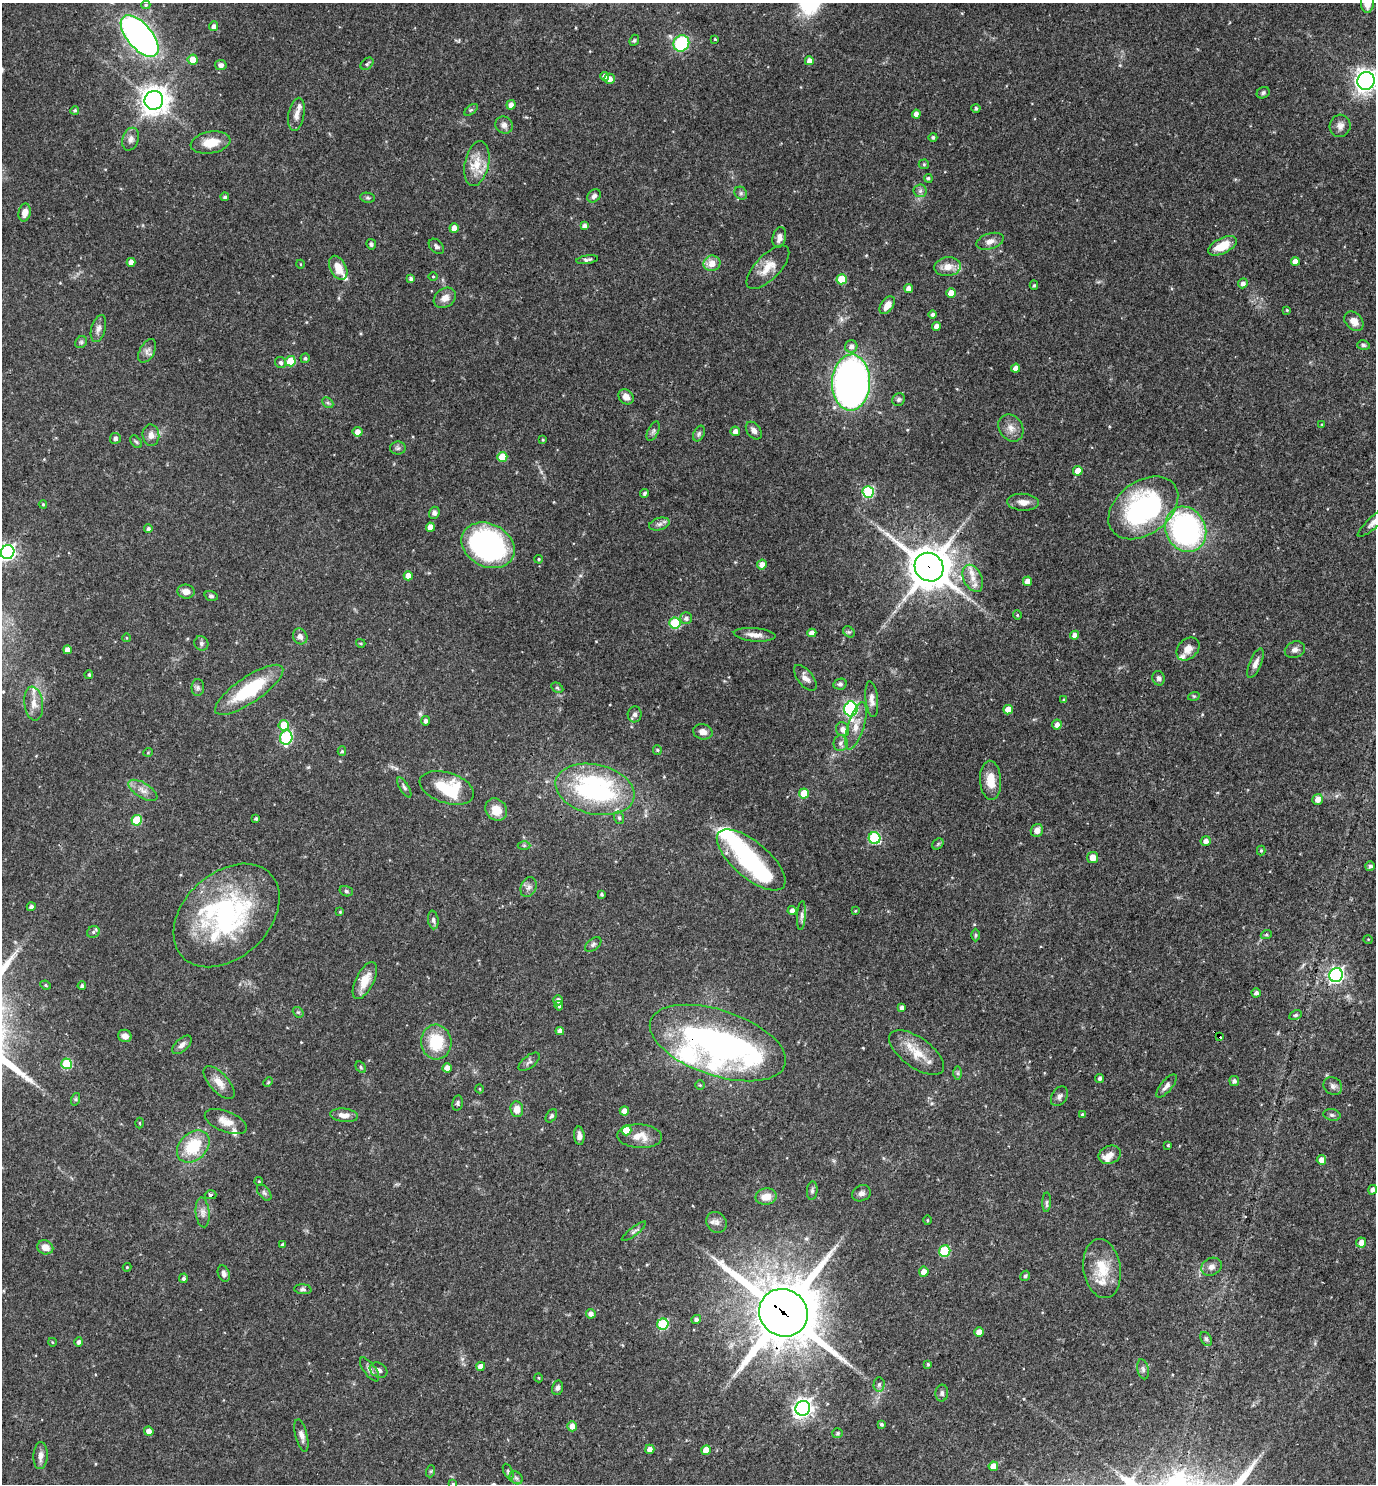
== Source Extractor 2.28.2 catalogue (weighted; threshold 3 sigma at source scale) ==
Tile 6 of 4 x 4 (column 2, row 2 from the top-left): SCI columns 1523-2896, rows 2967-4448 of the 5935 x 5931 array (HDU 1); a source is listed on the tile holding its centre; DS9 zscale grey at full resolution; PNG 1378 x 1486 px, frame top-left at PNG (2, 3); each listed source drawn as its Kron ellipse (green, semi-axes under 4 px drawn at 4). Shown black and unused: <1% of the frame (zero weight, under 3 of 4 exposures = <1% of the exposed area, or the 3 px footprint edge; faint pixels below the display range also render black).
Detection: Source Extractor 2.28.2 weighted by HDU 2 'WHT'; one run over the whole footprint, this tile lists its part. Background 0.055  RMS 0.0032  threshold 0.0145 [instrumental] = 3 sigma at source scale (4.5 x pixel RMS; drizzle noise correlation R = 1.50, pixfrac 1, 0.05/0.05 arcsec/px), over >= 5 px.
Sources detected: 304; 2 inside a brighter object's white glare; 1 cosmic-ray / hot-pixel residue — neither listed nor drawn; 11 inside a brighter listed object's ellipse — not listed separately; the other 290 listed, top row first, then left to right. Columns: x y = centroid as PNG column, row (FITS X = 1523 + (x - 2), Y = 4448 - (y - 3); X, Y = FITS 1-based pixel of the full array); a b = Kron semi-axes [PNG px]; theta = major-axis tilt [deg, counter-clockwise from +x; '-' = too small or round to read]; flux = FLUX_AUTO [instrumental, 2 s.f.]
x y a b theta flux
1367 3 10 6 -89 4.1
146 5 4 4 - 0.46
214 26 5 4 - 1.1
140 36 25 12 -49 130
715 39 3 2 - 0.31
634 40 6 4 67 0.45
681 43 8 7 - 19
193 60 5 5 - 3.9
809 61 4 4 - 2.1
367 64 7 5 41 0.57
221 65 6 5 - 1.1
604 76 4 4 - 1.4
609 79 5 5 - 2.3
1366 81 9 8 - 210
1263 93 7 5 29 0.66
154 100 9 9 - 350
511 105 5 4 - 1.7
976 108 4 4 - 0.69
75 110 4 4 - 0.52
471 110 8 4 36 0.51
296 114 17 8 79 2.3
916 114 4 4 - 1.7
504 125 9 8 - 1.5
1340 126 11 10 - 1.9
933 137 4 4 - 0.67
131 139 11 8 72 1.7
210 143 20 11 10 6
477 164 23 12 78 5.8
924 164 5 5 - 0.42
928 178 4 4 - 0.54
920 191 6 6 - 0.9
741 193 7 6 - 0.69
594 196 7 6 - 1.2
225 197 4 4 - 0.6
368 198 7 5 -7 0.63
25 213 9 6 78 2.4
584 226 4 4 - 1.5
454 228 5 4 - 2.5
779 237 11 6 77 2
990 241 14 7 18 2
371 244 5 5 - 0.69
436 246 9 6 -45 0.85
1222 246 15 7 26 6.1
587 260 11 4 9 0.79
1295 261 4 4 - 2.5
131 262 4 4 - 2
712 263 8 7 - 3.5
300 264 4 3 - 0.24
768 267 28 12 46 5.1
948 267 13 9 6 3.4
338 268 13 8 -62 4.7
433 276 4 3 - 0.34
411 279 4 4 - 0.84
842 279 5 5 - 10
1243 283 5 5 - 1.3
1034 285 4 4 - 0.44
909 289 4 4 - 2.4
951 293 5 4 - 4.7
445 298 12 9 33 2.6
887 305 10 6 55 2.9
1287 310 4 3 - 0.3
933 314 4 4 - 0.78
1354 321 11 8 -46 2.9
936 326 4 4 - 2
98 329 14 7 74 1.7
81 342 6 5 - 0.59
1363 345 6 4 -16 0.61
851 346 6 6 - 1.5
147 351 13 7 61 1.6
305 358 5 4 - 0.66
290 361 5 5 - 9.8
281 363 6 5 - 0.91
1016 368 4 4 - 2
851 383 28 19 88 160
626 397 8 7 - 2.2
899 399 7 6 - 0.65
328 403 6 4 -44 0.56
1322 424 4 3 - 0.31
1011 428 14 11 -57 2.8
653 431 10 5 65 0.89
735 431 5 4 - 1.6
754 431 10 6 -52 1.6
357 432 5 5 - 2.2
699 434 8 5 63 0.77
151 435 10 8 -86 2.1
115 438 5 5 - 1
543 440 3 3 - 0.32
136 442 7 4 -53 0.57
398 448 8 6 0 0.8
502 457 5 5 - 7.8
1078 471 5 4 - 3.6
868 492 6 5 - 28
645 493 4 4 - 0.51
1023 502 16 8 -4 2.5
43 504 4 3 - 0.38
1143 508 39 26 37 57
434 513 6 5 - 0.99
1375 521 23 6 42 2.5
659 524 10 6 16 1.2
430 527 4 4 - 3.2
148 529 4 4 - 0.93
1186 529 23 20 -63 79
488 545 28 21 -27 74
8 552 7 6 - 99
539 559 4 3 - 0.37
762 565 5 4 - 2.3
929 567 15 13 -43 980
408 576 4 4 - 3
973 578 14 9 -65 3.2
1027 581 5 4 - 2.5
186 592 8 7 - 2.2
211 596 7 5 -17 0.7
1017 615 5 3 - 0.29
686 618 6 6 - 1.2
675 623 5 5 - 18
849 632 6 5 - 0.61
812 633 4 4 - 2.1
755 635 21 6 -5 2.5
1074 635 5 4 - 1.6
300 636 8 7 - 1.6
127 638 4 3 - 0.24
201 643 7 6 - 0.9
361 643 5 3 - 0.38
1188 649 13 9 45 2.5
67 650 4 4 - 2.1
1295 650 10 8 21 1.5
1255 663 16 6 68 1.9
89 675 4 4 - 0.57
805 678 15 7 -51 1.9
1159 678 7 6 - 0.95
840 684 6 5 - 0.84
198 688 8 6 90 0.95
557 688 6 4 -31 0.49
249 690 40 13 34 21
1194 696 6 3 17 0.37
872 699 18 6 -84 2.1
1064 700 4 4 - 0.65
34 703 17 9 -83 2.9
851 709 7 6 - 47
1008 710 5 5 - 4.5
635 714 8 7 - 1.1
425 721 5 4 - 1.1
284 725 5 5 - 7.2
1057 725 5 5 - 1.8
856 726 24 8 73 4
843 729 7 6 - 1.9
703 732 10 7 -14 2
286 738 7 6 - 28
840 743 8 7 - 1.2
657 750 5 4 - 0.39
342 751 5 4 - 0.53
148 752 5 3 - 0.28
991 780 19 10 -87 5.2
404 787 11 4 -59 0.88
447 788 28 15 -18 18
595 789 40 25 -13 52
143 790 16 7 -32 2.4
804 794 5 5 - 7.9
1318 799 6 5 - 2.1
496 810 12 10 -53 4.9
256 818 3 3 - 0.55
619 818 6 5 - 0.65
137 820 5 5 - 12
1037 830 7 6 - 2.1
875 838 6 6 - 28
1206 841 5 5 - 1.7
938 844 6 5 - 0.52
524 845 6 4 -1 0.47
1261 850 5 4 - 0.41
1093 857 5 5 - 3.5
751 860 42 18 -40 32
1370 866 5 4 - 0.84
529 887 10 7 67 1.4
346 891 7 5 -17 0.66
602 894 3 3 - 0.46
31 907 4 4 - 1
792 910 4 4 - 1.7
855 911 3 2 - 0.28
340 912 4 3 - 0.33
227 915 60 42 43 57
801 915 14 4 86 1
433 920 9 5 -81 0.97
93 932 7 5 29 0.72
976 935 6 4 89 0.46
1266 935 5 3 - 0.38
1368 939 5 3 - 0.25
593 944 9 5 38 0.85
1336 975 7 6 - 95
365 980 20 9 63 5
46 985 5 4 - 0.42
82 986 4 4 - 0.81
1256 993 4 4 - 1
558 1000 5 4 - 1.3
559 1006 5 4 - 0.75
902 1007 4 4 - 1
298 1012 6 4 -41 0.48
1295 1015 7 4 26 0.52
560 1031 4 4 - 1.5
125 1036 7 6 - 1.8
1219 1036 4 3 - 9.9
436 1042 17 15 -86 13
718 1043 71 32 -18 120
182 1045 12 6 43 1.4
917 1053 32 15 -36 7.4
529 1062 12 6 38 1
67 1064 5 5 - 16
361 1067 6 4 -61 0.49
447 1068 4 4 - 2.5
958 1073 7 4 -90 0.6
1100 1079 4 4 - 0.77
1234 1081 5 5 - 0.96
219 1082 20 9 -47 3.6
268 1082 5 4 - 0.38
700 1085 5 5 - 0.38
1166 1086 14 5 50 1.5
1333 1086 10 8 -40 1.3
480 1089 4 3 - 0.28
1059 1096 10 7 56 1.3
76 1099 6 4 72 0.5
457 1103 8 5 79 0.63
517 1109 8 6 -83 3.1
624 1111 4 4 - 1.9
1082 1114 4 3 - 0.49
344 1115 14 6 -7 2.3
1332 1115 9 5 -10 0.74
551 1116 7 5 57 0.67
226 1122 22 10 -21 3.8
140 1123 5 3 - 0.34
626 1130 5 5 - 4.7
579 1136 9 5 -86 1.5
640 1136 22 12 -3 4.7
1168 1145 3 2 - 0.37
193 1147 18 13 43 13
1110 1155 11 9 20 2
1321 1160 5 4 - 2.5
259 1181 4 3 - 0.25
1372 1190 5 4 - 1.1
812 1191 9 5 85 0.81
264 1193 9 5 -52 0.8
861 1193 10 7 26 1.4
211 1195 6 4 -2 0.55
766 1197 11 8 12 3.8
1047 1202 9 4 88 0.72
203 1212 15 7 -84 1.8
927 1220 5 3 - 0.29
717 1222 11 9 -52 1.8
634 1231 15 4 38 0.86
1361 1242 5 5 - 2.4
282 1245 4 3 - 0.63
45 1247 8 7 - 3.1
945 1251 6 5 - 21
127 1267 4 4 - 0.31
1211 1267 10 8 29 1.7
1102 1269 30 18 -81 9.4
924 1272 5 5 - 2.5
224 1273 8 6 -69 1.1
1025 1276 5 4 - 0.66
183 1278 5 4 - 0.82
303 1289 9 5 -5 0.8
783 1313 25 23 -36 2200
591 1314 5 4 - 1.3
696 1319 5 4 - 0.87
663 1324 6 5 - 22
979 1332 4 4 - 3.2
1206 1339 7 5 -60 0.73
52 1342 4 3 - 0.24
79 1342 4 4 - 0.98
928 1364 4 4 - 0.47
481 1366 4 4 - 2.2
369 1369 14 6 -53 1.4
1143 1369 10 5 -78 0.88
379 1370 9 7 -31 1.4
539 1378 4 3 - 0.25
879 1384 7 5 87 0.87
557 1388 7 5 76 0.9
942 1393 8 6 86 0.92
803 1408 7 7 - 160
881 1424 4 3 - 0.59
572 1426 5 5 - 2.4
149 1431 5 4 - 1.8
838 1433 5 5 - 0.61
301 1435 16 6 -76 1.7
650 1449 5 4 - 2
706 1450 5 4 - 4.3
40 1456 13 7 87 2
993 1466 5 4 - 3.1
431 1471 6 4 71 0.41
508 1472 8 4 -65 0.64
516 1478 7 5 -43 0.73
453 1484 3 3 - 0.37
Overlapping masked pixels (flux is a lower limit): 5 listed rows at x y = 929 567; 595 789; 1219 1036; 718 1043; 783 1313
Isophote crosses this tile's border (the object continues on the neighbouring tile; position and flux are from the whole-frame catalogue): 5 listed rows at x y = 1367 3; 1366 81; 1375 521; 8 552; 453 1484